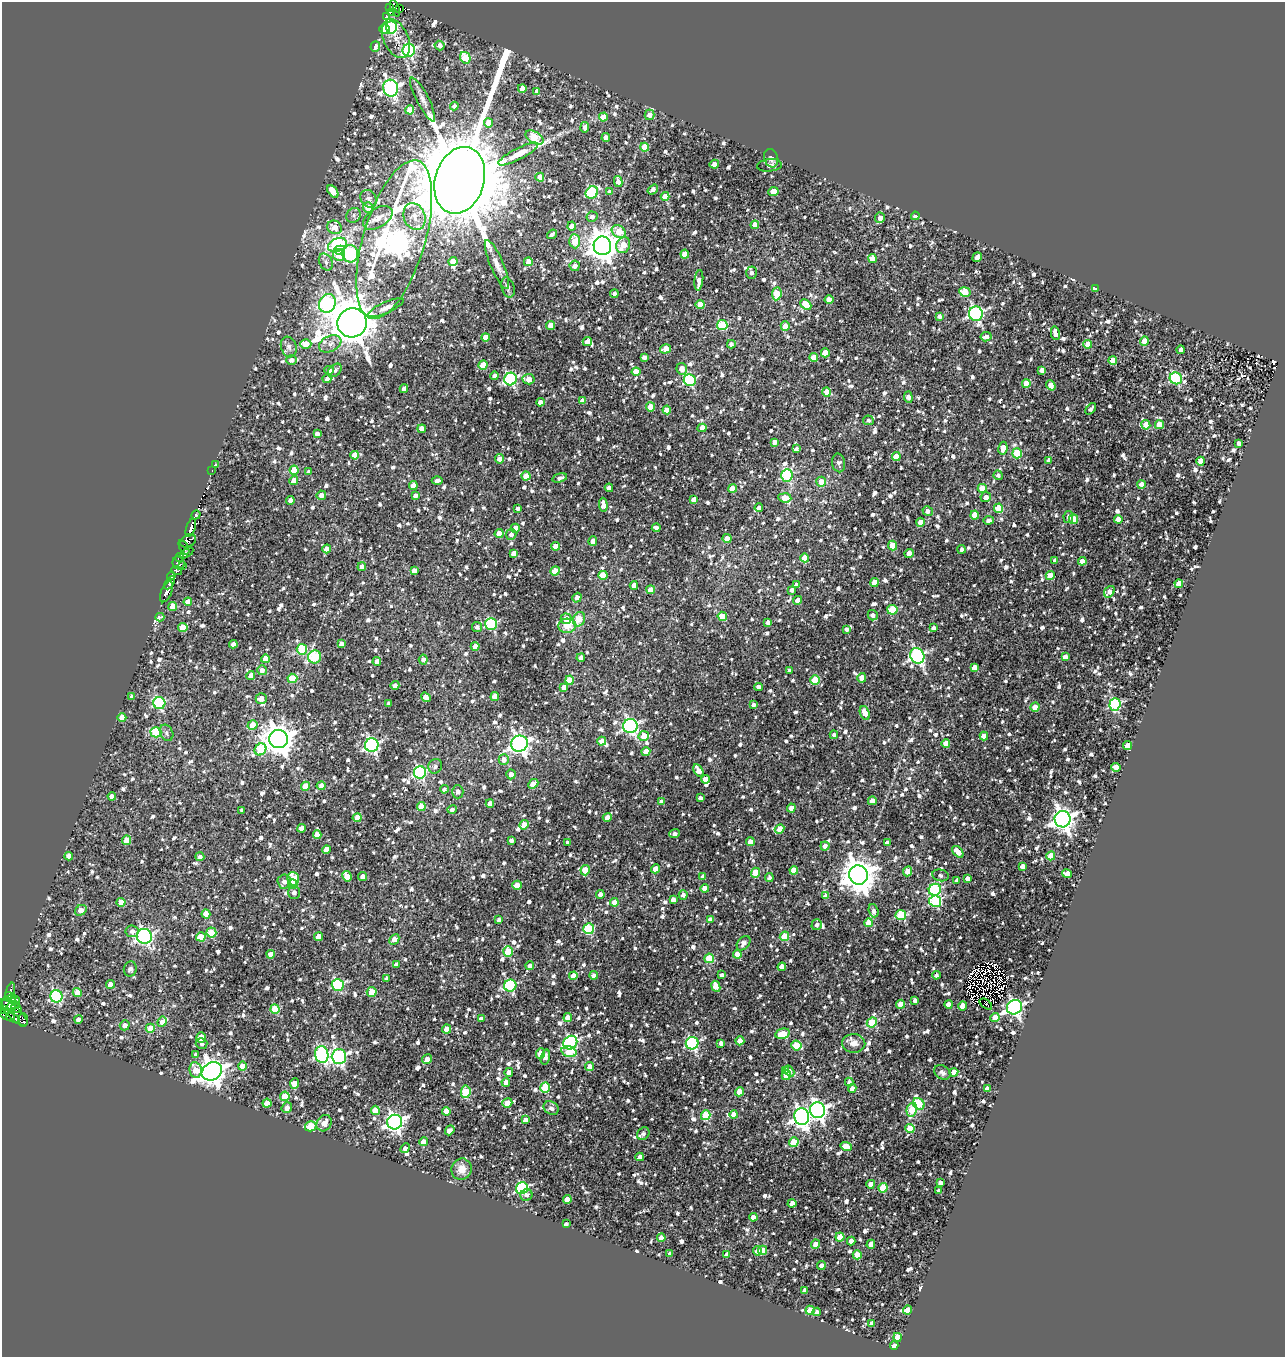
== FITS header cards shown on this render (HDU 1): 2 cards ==
NAXIS1  =                 1283
NAXIS2  =                 1355

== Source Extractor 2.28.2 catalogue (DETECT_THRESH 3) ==
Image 1283 x 1355 px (HDU 1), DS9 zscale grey, 1 PNG px = 1 image px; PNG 1287 x 1359 px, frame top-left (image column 1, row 1355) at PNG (2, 2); each listed source drawn as its Kron ellipse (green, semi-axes under 4 px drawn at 4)
Background 1.23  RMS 0.63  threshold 1.89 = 3 sigma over >= 5 px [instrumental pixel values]
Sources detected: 1742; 4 with non-positive FLUX_AUTO (blend fragments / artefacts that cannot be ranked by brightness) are neither listed nor drawn; of the other 1738, the 500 brightest by FLUX_AUTO listed and drawn (1238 fainter detections omitted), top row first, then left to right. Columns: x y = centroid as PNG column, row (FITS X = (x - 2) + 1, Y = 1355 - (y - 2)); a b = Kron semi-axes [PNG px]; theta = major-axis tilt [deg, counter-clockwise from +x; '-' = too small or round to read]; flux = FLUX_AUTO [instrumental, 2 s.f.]
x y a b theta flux
389 8 3 3 - 280
395 8 9 4 -71 200
400 8 4 3 - 260
391 12 3 2 - 180
386 17 4 3 - 530
391 27 6 5 - 5000
385 29 5 5 - 550
396 39 21 12 -66 570
439 46 5 5 - 350
375 47 5 4 - 430
409 50 6 6 - 8100
465 58 6 5 - 2300
391 88 8 7 - 14000
522 88 4 4 - 620
537 91 4 4 - 290
423 100 24 6 -63 370
454 106 4 4 - 190
410 110 4 4 - 1100
649 115 5 5 - 350
603 117 4 4 - 480
488 123 4 4 - 760
585 127 5 4 - 240
534 137 10 5 -32 2700
606 138 4 4 - 450
645 147 4 4 - 930
518 154 22 6 27 560
771 158 9 7 -71 160
714 164 4 4 - 280
769 165 12 6 5 180
540 177 4 4 - 680
460 180 34 24 73 700000
618 181 5 4 - 490
653 189 6 4 35 190
333 191 7 4 -52 830
592 192 7 5 41 3900
610 192 4 4 - 350
773 192 5 4 - 920
665 196 4 4 - 630
369 199 9 7 -56 180
368 207 5 5 - 510
354 215 8 7 - 160
414 216 14 10 -69 360
915 216 4 3 - 150
592 217 5 5 - 190
378 218 16 9 32 370
880 218 5 5 - 300
755 225 4 4 - 550
572 226 4 4 - 400
334 227 7 6 - 600
619 232 7 6 - 1100
552 234 5 3 - 150
394 240 82 31 73 27000
575 241 7 5 -87 890
337 245 10 6 23 5800
623 245 8 7 - 880
602 246 9 9 - 69000
340 250 5 4 - 1700
350 254 8 8 - 6000
685 254 4 4 - 900
339 255 6 6 - 680
977 257 5 4 - 250
873 258 4 4 - 740
326 262 9 6 -62 180
453 262 4 4 - 630
528 262 4 4 - 820
497 265 26 6 -67 450
575 266 5 5 - 280
752 273 6 5 - 180
699 280 10 4 83 410
508 287 10 6 -73 150
1095 289 4 3 - 600
965 292 5 5 - 1400
614 294 4 4 - 200
777 294 6 4 81 1800
829 300 4 4 - 590
327 303 9 8 - 8500
700 304 4 4 - 1100
806 304 6 4 -41 1400
386 308 19 5 24 260
976 314 7 7 - 9200
939 316 4 4 - 160
352 323 15 14 - 190000
550 325 4 4 - 730
722 325 5 5 - 3000
785 326 5 4 - 540
1055 333 7 4 -77 370
486 337 4 4 - 590
986 337 5 4 - 420
1144 341 4 4 - 820
587 342 4 4 - 350
306 344 5 5 - 610
330 344 12 8 24 320
731 344 4 4 - 180
1088 344 4 4 - 770
289 347 10 7 -72 190
666 349 6 4 17 650
1181 350 4 4 - 160
825 353 4 4 - 1100
644 357 4 4 - 160
814 357 4 4 - 1100
291 360 5 4 - 200
1113 361 4 4 - 770
483 365 4 4 - 1000
682 369 6 5 - 350
329 370 5 4 - 220
335 370 8 5 43 150
1042 370 4 4 - 240
636 372 4 4 - 700
495 376 4 4 - 230
1176 378 6 5 - 5300
327 379 4 4 - 180
511 379 6 6 - 7800
529 379 6 5 - 530
690 380 6 6 - 4700
1026 384 4 4 - 520
1051 385 5 4 - 480
404 389 4 4 - 190
827 392 4 4 - 380
908 397 6 4 -85 270
582 401 4 4 - 250
540 402 4 4 - 400
650 407 4 4 - 910
1091 409 6 3 50 180
667 410 4 4 - 590
868 420 5 5 - 150
1146 425 4 4 - 710
1159 425 4 4 - 780
702 428 4 4 - 630
422 429 4 4 - 560
317 434 4 4 - 220
775 442 4 3 - 160
1239 443 4 4 - 220
1003 448 6 4 80 510
796 449 4 4 - 160
1017 453 5 5 - 2000
355 455 4 4 - 530
896 456 5 4 - 700
499 459 5 4 - 360
1049 460 4 4 - 180
1201 461 4 4 - 740
839 463 9 6 -79 160
215 465 3 3 - 150
294 470 4 4 - 850
212 471 3 2 - 150
308 472 4 4 - 160
787 475 6 5 - 4400
998 475 5 4 - 150
526 476 4 4 - 830
560 478 7 4 15 160
294 481 4 4 - 680
437 481 5 3 - 160
821 482 5 5 - 520
1141 484 4 4 - 380
413 485 4 4 - 420
609 488 4 4 - 310
733 488 4 4 - 940
982 488 4 4 - 790
321 495 5 4 - 300
415 496 4 4 - 180
986 497 5 5 - 270
785 498 6 4 -5 1100
694 500 4 4 - 340
290 501 4 4 - 230
603 505 7 4 -88 400
518 508 4 3 - 150
759 508 4 3 - 210
999 508 4 4 - 1500
928 511 5 4 - 290
196 515 5 4 - 4000
975 515 4 4 - 750
1068 517 6 4 78 190
1073 519 4 4 - 1100
1118 519 4 4 - 400
989 520 5 4 - 180
920 522 4 4 - 510
191 528 9 4 72 4700
515 528 4 4 - 610
656 528 4 3 - 180
499 534 4 4 - 800
511 534 5 5 - 200
727 538 4 4 - 470
188 541 8 6 28 1800
593 541 5 4 - 270
555 546 4 4 - 650
893 546 5 4 - 930
184 547 8 3 -61 270
327 549 4 4 - 530
961 549 4 4 - 150
187 553 7 4 33 780
514 553 4 4 - 550
909 554 4 4 - 590
179 557 5 3 - 560
805 558 4 4 - 910
1055 560 4 4 - 160
1082 561 4 4 - 540
178 563 6 5 - 910
182 566 3 2 - 240
362 567 4 4 - 380
177 571 5 4 - 690
414 571 4 4 - 330
555 571 5 4 - 1100
603 575 4 4 - 650
1050 575 4 4 - 560
172 576 4 3 - 720
874 582 4 4 - 650
170 583 7 4 58 740
1179 584 4 4 - 950
634 585 4 4 - 390
796 585 4 4 - 210
651 590 4 4 - 610
792 590 4 4 - 180
166 592 11 5 67 4000
1109 592 6 5 - 360
577 598 5 4 - 370
797 600 4 4 - 390
188 602 4 4 - 490
173 606 4 4 - 770
892 610 5 4 - 1900
873 615 5 5 - 250
722 616 5 4 - 770
160 617 4 3 - 270
566 619 5 5 - 720
579 619 7 6 - 940
768 622 4 4 - 210
491 624 6 5 - 4600
567 626 9 7 5 720
477 627 5 5 - 160
183 628 4 4 - 1300
933 628 4 3 - 180
847 629 4 3 - 160
341 643 4 4 - 170
233 644 4 4 - 310
475 646 4 4 - 460
302 649 5 5 - 2600
917 656 8 7 - 10000
315 657 7 6 - 3100
1065 657 4 4 - 250
581 658 4 4 - 290
265 659 4 4 - 770
423 660 5 4 - 200
377 662 4 4 - 280
974 667 4 4 - 330
262 670 5 5 - 320
789 670 3 3 - 160
251 675 4 4 - 370
292 678 5 4 - 1300
862 678 5 4 - 630
570 680 4 4 - 620
815 680 4 4 - 1600
395 685 4 4 - 170
564 687 4 4 - 390
759 687 4 4 - 220
132 696 4 4 - 180
426 697 5 4 - 420
495 697 4 4 - 800
261 699 5 5 - 440
159 703 6 6 - 4600
389 704 4 4 - 150
1115 704 6 5 - 4800
754 705 4 4 - 150
1035 707 4 4 - 830
865 713 7 4 -68 420
122 718 4 4 - 590
253 725 5 4 - 790
630 726 7 7 - 12000
156 732 5 5 - 2800
167 733 8 6 -63 160
834 735 4 4 - 150
644 736 5 5 - 770
984 736 4 4 - 450
279 739 9 9 - 76000
602 741 4 4 - 630
946 743 4 4 - 680
519 744 8 8 - 21000
372 745 7 6 - 8500
1128 745 4 4 - 670
260 749 6 5 - 1700
646 752 4 4 - 590
504 760 5 5 - 280
435 766 7 6 - 150
1116 767 4 4 - 460
698 770 7 4 -59 490
420 772 6 6 - 7100
511 774 5 4 - 240
705 779 4 4 - 650
533 784 5 4 - 630
306 786 4 4 - 820
321 786 4 4 - 400
444 789 4 3 - 150
458 792 6 5 - 190
112 796 4 4 - 280
700 798 4 3 - 180
872 801 4 4 - 520
662 802 4 4 - 360
490 803 4 4 - 310
421 807 4 4 - 790
791 808 4 4 - 420
452 809 5 4 - 150
242 810 4 3 - 160
607 817 4 4 - 310
357 818 4 4 - 790
1063 819 8 8 - 32000
524 825 5 4 - 770
302 828 4 4 - 460
780 829 5 4 - 690
675 834 5 4 - 170
317 835 4 4 - 450
127 840 4 4 - 800
511 840 4 4 - 190
750 841 4 4 - 380
568 842 4 3 - 150
887 843 4 4 - 220
825 846 4 4 - 300
326 849 4 4 - 610
958 852 7 4 -48 690
69 856 4 4 - 520
1051 856 4 4 - 1000
200 857 4 4 - 150
1023 866 4 4 - 250
656 869 4 4 - 680
585 870 5 4 - 1000
794 870 4 4 - 670
908 871 5 4 - 550
755 873 5 4 - 880
1067 874 5 4 - 500
858 875 10 9 - 90000
941 875 8 5 -12 150
347 876 5 4 - 830
363 876 4 4 - 350
703 877 4 4 - 410
769 878 4 4 - 150
293 879 7 5 -72 950
967 879 4 4 - 290
957 880 4 4 - 230
284 881 7 7 - 260
293 884 4 4 - 860
517 885 4 4 - 740
705 888 4 4 - 380
935 890 6 6 - 4700
294 892 6 6 - 200
600 894 4 4 - 270
683 895 5 4 - 180
826 896 4 4 - 380
673 899 4 4 - 240
935 901 6 6 - 5400
121 902 4 4 - 720
614 902 4 4 - 380
81 910 6 5 - 530
874 911 7 4 -69 170
206 914 4 4 - 780
901 915 5 5 - 2400
710 919 4 4 - 140
499 920 4 4 - 190
869 923 4 4 - 880
817 925 5 5 - 140
589 929 5 5 - 3400
132 931 7 6 - 180
211 932 5 5 - 1500
144 936 7 7 - 11000
784 936 5 4 - 1400
201 937 5 4 - 920
318 937 4 4 - 500
394 939 6 4 46 490
744 943 8 5 49 220
508 952 5 5 - 1700
271 954 4 4 - 490
737 954 4 4 - 590
709 958 5 4 - 1600
396 964 4 4 - 210
530 966 4 4 - 340
782 967 4 4 - 360
130 969 7 6 - 180
594 975 4 4 - 250
722 975 4 4 - 160
936 975 4 4 - 150
573 976 4 4 - 550
387 978 4 4 - 180
111 984 4 4 - 580
338 985 6 6 - 4800
510 986 6 6 - 4700
716 986 5 4 - 650
10 992 9 4 76 2000
372 992 5 5 - 1300
77 993 4 4 - 800
9 995 4 3 - 1400
56 996 6 6 - 5000
12 998 4 3 - 830
915 1000 4 4 - 170
15 1001 4 3 - 770
9 1003 7 7 - 870
900 1004 4 4 - 620
949 1004 4 4 - 450
986 1004 7 3 -37 160
12 1006 7 4 25 380
963 1006 4 4 - 680
1014 1007 8 7 - 14000
16 1008 6 3 -31 1500
275 1009 4 4 - 1700
3 1010 3 2 - 420
13 1012 18 6 -42 1700
7 1015 8 5 -28 2600
568 1017 4 4 - 580
995 1017 4 4 - 780
13 1018 7 3 -24 1700
78 1019 4 4 - 200
481 1019 4 3 - 200
23 1020 7 5 -87 570
162 1022 5 4 - 440
872 1022 5 5 - 2100
125 1025 5 5 - 240
150 1028 5 4 - 860
446 1029 4 4 - 680
783 1034 7 5 14 1000
201 1038 5 5 - 730
740 1041 4 4 - 580
202 1043 6 5 - 140
570 1043 7 6 - 7800
692 1043 6 6 - 6100
721 1043 4 4 - 200
854 1043 11 9 -2 370
796 1046 5 5 - 1800
569 1052 8 5 -17 1300
541 1053 5 4 - 710
322 1054 8 6 -80 7700
196 1055 4 4 - 150
339 1057 7 7 - 9800
545 1057 7 4 75 160
427 1059 5 4 - 280
242 1066 4 4 - 700
590 1066 4 4 - 340
195 1070 8 6 -82 640
786 1070 4 3 - 170
212 1071 10 8 31 54000
789 1071 6 4 -59 160
509 1072 4 4 - 200
942 1072 9 6 -34 170
954 1072 4 4 - 550
786 1075 5 4 - 680
506 1082 4 4 - 390
849 1082 4 4 - 170
294 1084 5 4 - 650
545 1088 5 5 - 2200
852 1088 4 4 - 270
987 1089 4 4 - 280
466 1092 6 5 - 2300
739 1092 4 4 - 860
285 1096 5 4 - 1500
267 1103 4 4 - 560
507 1103 5 4 - 650
919 1104 6 5 - 2400
287 1108 5 5 - 290
551 1108 8 6 -35 180
375 1110 4 4 - 790
818 1110 8 7 - 19000
912 1110 7 5 76 1800
446 1111 4 4 - 600
706 1115 5 4 - 2100
734 1115 4 4 - 570
802 1116 8 7 - 19000
526 1120 4 4 - 340
395 1122 7 7 - 19000
324 1123 8 7 - 420
311 1126 6 5 - 2400
910 1129 4 4 - 1300
450 1130 5 4 - 490
643 1134 7 5 45 150
424 1142 4 4 - 520
794 1142 5 5 - 1400
846 1146 5 4 - 670
405 1148 5 4 - 230
640 1157 4 4 - 290
462 1169 11 10 - 530
940 1183 4 4 - 220
871 1184 4 4 - 520
522 1188 6 5 - 4900
883 1188 5 4 - 1700
939 1191 4 3 - 190
526 1195 6 5 - 150
567 1199 4 4 - 650
792 1203 4 4 - 710
753 1217 4 4 - 270
566 1224 4 3 - 160
840 1237 4 4 - 760
661 1238 4 4 - 510
851 1241 4 4 - 400
816 1244 4 4 - 580
871 1244 4 4 - 630
763 1250 5 4 - 760
757 1251 4 4 - 280
670 1253 4 3 - 150
727 1255 4 4 - 400
857 1255 4 4 - 970
821 1266 4 4 - 290
804 1290 4 3 - 180
810 1310 4 4 - 920
907 1310 5 4 - 970
817 1312 4 4 - 170
872 1323 4 4 - 270
897 1337 4 4 - 760
894 1345 4 4 - 220
At the frame edge (FLAGS 8, measured only in part): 1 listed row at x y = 3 1010
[1238 fainter detections neither listed nor drawn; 4 non-positive-flux detections neither listed nor drawn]